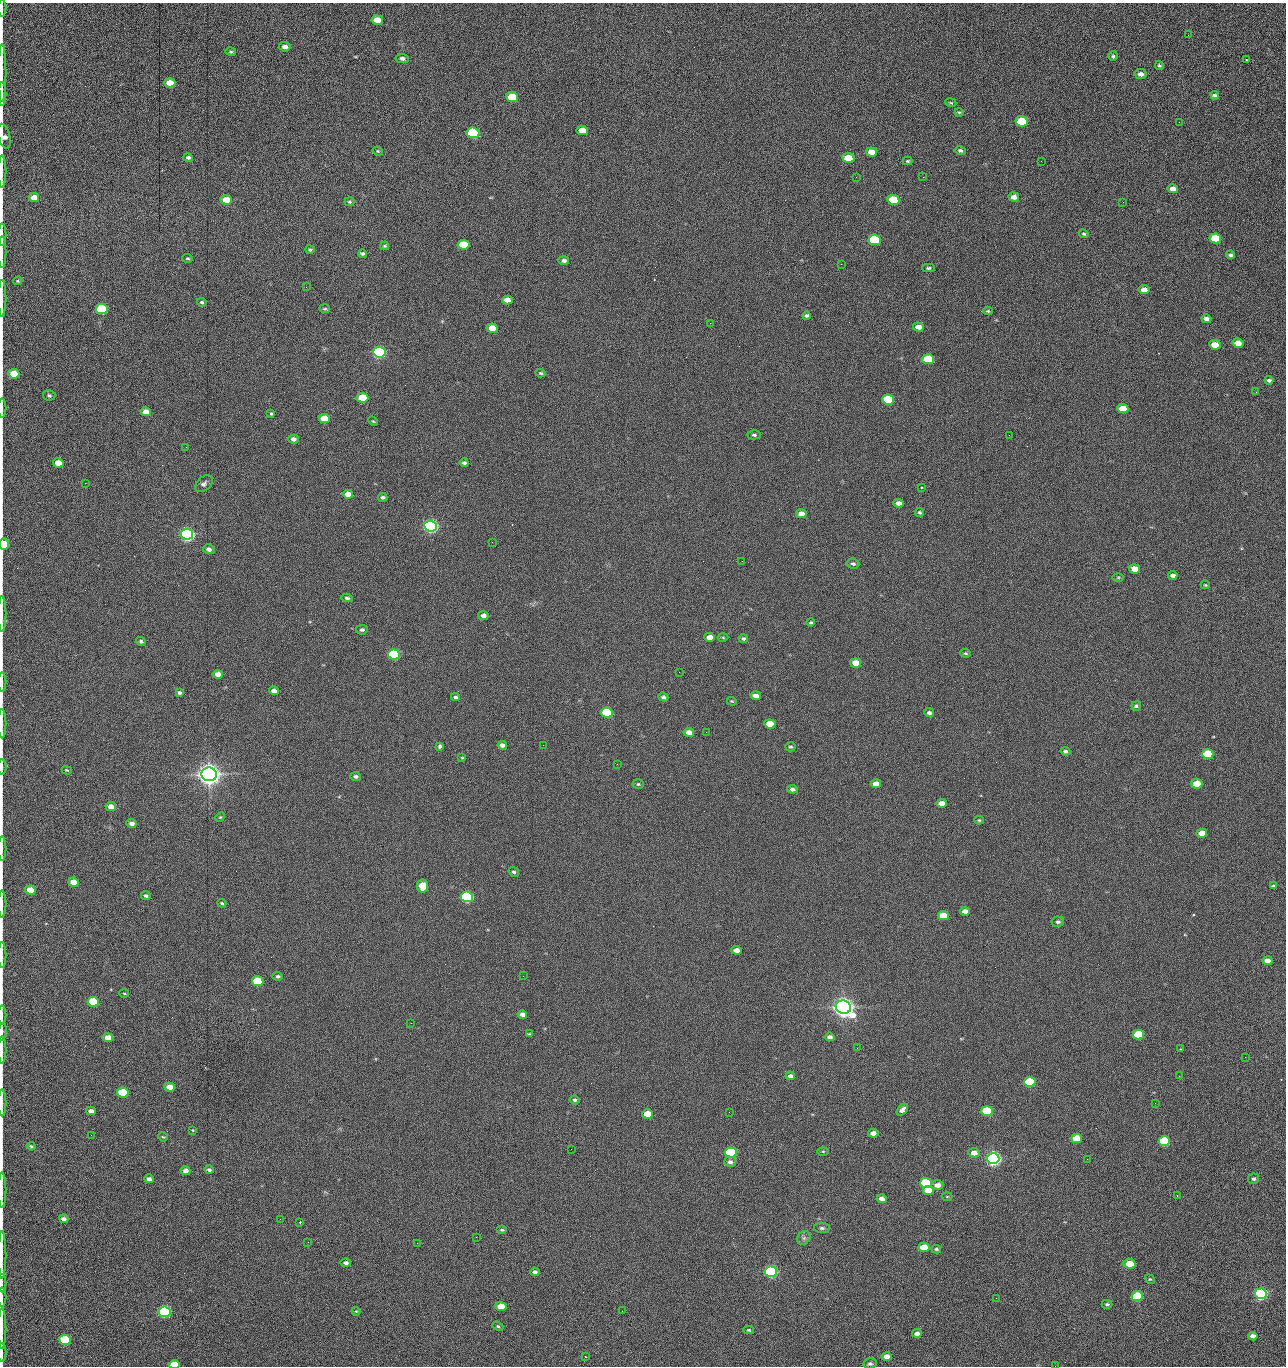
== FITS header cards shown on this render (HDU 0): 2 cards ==
NAXIS1  =                 1284 /fastest changing axis
NAXIS2  =                 1364 /next to fastest changing axis

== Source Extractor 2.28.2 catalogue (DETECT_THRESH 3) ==
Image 1284 x 1364 px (HDU 0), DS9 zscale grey, 1 PNG px = 1 image px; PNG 1288 x 1368 px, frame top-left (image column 1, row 1364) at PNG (2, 3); each listed source drawn as its Kron ellipse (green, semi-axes under 4 px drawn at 4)
Background 144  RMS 15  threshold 44.5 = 3 sigma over >= 5 px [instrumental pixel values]
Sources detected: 270; all 270 listed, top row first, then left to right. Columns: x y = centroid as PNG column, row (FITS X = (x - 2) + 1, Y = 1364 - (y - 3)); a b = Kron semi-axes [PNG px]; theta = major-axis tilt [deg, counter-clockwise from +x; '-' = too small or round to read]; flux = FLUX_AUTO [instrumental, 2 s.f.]
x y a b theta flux
2 8 8 2 90 1.2e+03
377 20 6 4 -9 1.3e+04
1188 35 2 2 - 7.0e+02
285 47 6 4 -6 5.2e+03
231 52 5 4 - 1.4e+03
1113 56 5 4 - 1.8e+03
402 58 7 4 -9 2.8e+03
1246 60 2 2 - 7.5e+02
1159 65 4 4 - 1.4e+03
2 73 29 2 90 5.1e+03
1141 74 6 5 - 4.7e+03
170 83 5 4 - 1.4e+04
2 94 12 2 90 2.1e+03
1215 95 4 3 - 1.9e+03
512 97 6 5 - 4.2e+04
951 102 5 3 - 9.5e+02
959 112 4 4 - 1.1e+03
1022 121 6 5 - 6.1e+04
1179 122 3 2 - 7.0e+02
582 131 6 4 -6 1.4e+04
473 133 6 5 - 1.6e+05
4 136 13 5 -75 6.2e+03
378 151 5 4 - 1.1e+03
960 151 5 4 - 2.0e+03
872 152 5 4 - 1.2e+04
188 158 5 4 - 2.2e+03
848 158 6 5 - 2.8e+04
907 161 5 3 - 1.4e+03
1041 161 2 2 - 1.2e+03
2 171 16 2 90 2.8e+03
856 177 2 2 - 1.6e+03
923 177 2 2 - 1.2e+04
1173 189 5 4 - 6.4e+03
34 197 5 4 - 1.0e+04
1014 197 5 5 - 5.9e+03
226 200 6 4 -3 2.0e+04
893 200 6 5 - 5.1e+04
350 202 5 4 - 1.4e+03
1123 202 2 2 - 4.6e+02
1084 234 5 4 - 1.4e+03
2 235 11 2 90 1.7e+03
1215 238 6 5 - 4.3e+04
875 240 6 5 - 1.0e+05
463 245 6 5 - 4.0e+04
385 246 4 3 - 1.2e+03
310 250 4 3 - 1.5e+03
2 252 16 2 90 2.7e+03
362 254 4 3 - 1.7e+03
1230 255 4 4 - 2.0e+03
188 258 5 4 - 1.2e+03
564 261 5 4 - 2.9e+03
841 264 2 2 - 1.8e+04
929 268 6 4 1 1.6e+03
18 281 4 3 - 1.1e+03
306 287 2 2 - 4.9e+02
1144 290 5 4 - 7.6e+03
2 298 18 2 90 3.2e+03
507 300 5 4 - 9.2e+03
202 302 4 4 - 1.8e+03
102 309 6 5 - 1.0e+05
325 309 5 3 - 1.2e+03
988 311 5 4 - 1.2e+03
807 316 4 3 - 1.9e+03
1206 319 5 4 - 3.9e+03
710 323 2 2 - 2.2e+03
918 327 5 4 - 7.4e+03
492 328 5 4 - 1.5e+04
1238 343 5 4 - 1.0e+04
1215 345 5 4 - 1.6e+04
379 352 6 5 - 3.0e+05
928 359 6 5 - 5.8e+04
541 373 5 4 - 1.3e+03
14 374 5 4 - 2.5e+04
1269 380 4 3 - 2.4e+03
1256 392 2 2 - 9.2e+02
49 395 6 5 - 1.9e+03
363 398 6 5 - 3.6e+04
888 399 6 5 - 5.9e+04
2 408 9 2 90 1.7e+03
1123 409 5 4 - 1.8e+04
146 412 5 4 - 8.5e+03
271 413 3 3 - 3.6e+03
324 419 5 4 - 2.9e+04
373 421 5 3 - 1.0e+03
754 435 7 4 -2 1.9e+03
1009 435 2 2 - 2.1e+03
293 439 5 4 - 3.7e+03
186 447 2 2 - 2.1e+03
58 463 5 4 - 1.2e+04
464 463 4 3 - 2.3e+03
85 483 2 2 - 6.8e+02
204 484 10 6 42 3.2e+03
921 487 3 2 - 9.2e+02
348 494 5 4 - 9.7e+03
383 497 4 3 - 2.3e+03
899 503 5 4 - 5.7e+03
920 512 5 4 - 1.7e+03
801 514 5 4 - 8.6e+03
430 526 6 5 - 5.0e+05
187 534 6 5 - 5.4e+05
492 542 2 2 - 1.7e+03
4 544 6 5 - 4.0e+04
209 549 6 4 -18 4.0e+03
742 561 2 2 - 4.1e+02
853 564 6 5 - 2.2e+03
1135 569 5 4 - 1.3e+04
1173 575 5 4 - 3.6e+03
1118 577 6 4 1 1.1e+03
1205 585 4 3 - 9.2e+02
347 598 5 4 - 2.2e+03
2 614 18 2 90 3.2e+03
483 616 5 4 - 4.2e+03
811 622 4 4 - 1.3e+03
362 630 6 5 - 2.3e+03
710 637 5 4 - 9.8e+03
723 637 5 3 - 9.7e+02
743 638 5 4 - 1.6e+03
141 641 5 4 - 1.8e+03
966 653 5 4 - 1.3e+03
394 654 6 5 - 1.6e+05
856 663 5 4 - 1.4e+04
679 672 3 2 - 1.8e+03
218 674 5 4 - 7.2e+03
2 682 9 2 90 1.7e+03
274 691 5 4 - 4.2e+03
179 693 4 3 - 1.9e+03
756 696 5 4 - 5.9e+03
456 697 4 4 - 2.3e+03
663 697 5 4 - 2.6e+03
732 701 5 3 - 1.1e+03
1136 706 5 4 - 1.8e+03
607 712 6 5 - 7.3e+04
929 713 5 4 - 2.6e+03
2 724 15 2 90 2.1e+03
770 724 5 4 - 2.7e+04
689 732 5 4 - 7.5e+03
706 732 2 2 - 4.4e+02
502 745 5 4 - 4.3e+03
543 745 2 2 - 2.0e+03
440 746 4 3 - 6.5e+03
790 747 5 4 - 1.7e+03
1065 751 5 4 - 2.0e+03
1208 754 6 5 - 7.6e+04
462 758 4 3 - 8.8e+02
617 764 2 2 - 2.2e+03
2 767 8 2 -90 1.1e+03
67 770 5 3 - 1.0e+03
209 774 7 6 - 1.7e+06
356 776 5 4 - 2.5e+03
638 784 5 4 - 1.5e+03
876 784 5 4 - 1.0e+04
1197 784 5 4 - 2.5e+04
792 789 5 4 - 3.1e+03
942 803 5 4 - 8.1e+03
111 807 5 4 - 6.7e+03
220 817 5 4 - 1.1e+03
979 820 5 4 - 1.4e+03
131 823 5 4 - 4.0e+03
1202 833 5 4 - 1.5e+04
2 849 12 2 90 1.9e+03
514 872 5 4 - 1.9e+03
73 882 5 4 - 1.2e+04
423 886 6 5 - 2.8e+04
1273 886 4 3 - 1.7e+03
30 890 5 4 - 1.6e+04
146 896 5 4 - 1.7e+03
467 897 6 5 - 2.4e+05
222 903 4 3 - 1.3e+03
2 904 13 2 90 2.2e+03
965 911 5 4 - 5.7e+03
943 916 5 4 - 1.9e+04
1058 922 6 5 - 2.2e+03
736 950 5 4 - 6.3e+03
2 955 13 2 90 2.2e+03
1267 961 5 4 - 7.7e+03
278 976 5 4 - 1.8e+03
523 976 2 2 - 1.3e+03
258 981 6 5 - 6.0e+04
124 993 5 3 - 9.7e+02
93 1002 6 5 - 7.6e+04
843 1007 8 6 -18 1.4e+06
522 1014 4 4 - 4.3e+03
2 1015 9 2 90 1.7e+03
411 1023 2 2 - 3.5e+03
2 1032 9 2 83 1.4e+03
529 1034 4 3 - 1.0e+03
1138 1034 5 5 - 4.8e+04
830 1037 5 4 - 3.6e+03
108 1038 5 4 - 1.0e+04
857 1048 2 2 - 8.8e+02
1180 1049 2 2 - 5.9e+02
2 1050 13 2 90 2.8e+03
1245 1057 2 2 - 1.2e+03
790 1076 4 4 - 3.4e+03
1179 1076 2 2 - 1.7e+03
1030 1082 6 5 - 8.8e+04
169 1087 5 4 - 1.2e+04
123 1093 6 5 - 6.5e+04
574 1100 5 4 - 1.9e+03
2 1103 13 2 90 2.3e+03
1155 1103 2 2 - 5.8e+02
902 1110 7 4 45 4.7e+03
91 1111 5 4 - 5.2e+03
987 1111 6 5 - 7.3e+04
729 1112 2 2 - 6.3e+02
647 1114 5 4 - 2.1e+04
193 1130 4 3 - 8.8e+02
873 1133 5 4 - 6.8e+03
91 1135 2 2 - 1.7e+03
163 1137 5 4 - 1.1e+03
1077 1139 5 4 - 3.2e+04
1164 1141 6 5 - 9.9e+04
31 1146 4 4 - 1.4e+03
571 1149 2 2 - 5.3e+02
823 1151 6 4 -1 1.1e+03
731 1152 6 5 - 1.5e+05
974 1153 5 4 - 7.3e+03
993 1159 6 5 - 6.3e+05
1087 1159 2 2 - 1.3e+03
730 1162 6 5 - 3.2e+03
209 1170 4 3 - 2.2e+03
186 1171 5 4 - 4.4e+03
149 1179 5 4 - 3.5e+03
1254 1179 5 5 - 2.1e+03
926 1183 6 5 - 1.5e+05
937 1185 6 4 2 6.3e+03
2 1190 18 2 90 3.1e+03
928 1190 5 4 - 1.6e+04
947 1196 5 3 - 8.2e+02
1177 1196 2 2 - 6.6e+02
882 1199 5 4 - 4.6e+03
64 1219 5 4 - 4.0e+03
280 1219 2 2 - 1.5e+03
300 1222 3 3 - 7.9e+02
822 1228 8 5 -1 2.3e+03
502 1230 5 4 - 1.3e+03
476 1237 2 2 - 4.7e+03
804 1238 7 6 - 2.6e+03
308 1242 2 2 - 1.3e+03
417 1243 2 2 - 3.6e+03
924 1247 5 4 - 1.9e+04
936 1249 5 3 - 1.4e+03
2 1255 23 2 90 4.3e+03
346 1263 5 4 - 2.7e+03
1130 1264 6 4 -10 2.7e+04
535 1272 5 4 - 2.9e+03
771 1272 6 5 - 3.1e+05
1150 1279 5 4 - 1.2e+03
2 1283 9 2 90 1.6e+03
1261 1294 6 5 - 3.6e+05
1137 1296 6 5 - 7.9e+04
2 1297 9 2 90 1.7e+03
996 1298 2 2 - 1.9e+03
1107 1304 5 4 - 1.7e+03
501 1306 5 4 - 1.8e+04
356 1311 4 4 - 7.8e+02
622 1311 2 2 - 5.0e+02
164 1312 6 5 - 2.4e+05
498 1326 6 4 -22 1.4e+03
2 1328 20 2 90 2.6e+03
749 1330 5 4 - 1.3e+03
917 1333 5 4 - 4.2e+03
1253 1336 5 4 - 5.3e+03
65 1340 6 5 - 9.3e+04
2 1352 9 2 90 1.7e+03
585 1356 3 2 - 9.9e+02
887 1356 5 4 - 6.7e+03
174 1364 5 4 - 2.8e+04
870 1364 7 5 11 2.1e+03
1055 1366 2 2 - 1.3e+03
At the frame edge (FLAGS 8, measured only in part): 30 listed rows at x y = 2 8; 2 73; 2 94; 4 136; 2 171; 2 235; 2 252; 2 298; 14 374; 2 408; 4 544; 2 614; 2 682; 2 724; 2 767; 2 849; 2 904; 2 955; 2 1015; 2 1032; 2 1050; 2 1103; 2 1190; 2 1255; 2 1283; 2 1297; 2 1328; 2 1352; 174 1364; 1055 1366

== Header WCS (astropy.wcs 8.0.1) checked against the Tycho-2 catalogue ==
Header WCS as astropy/WCSLIB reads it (CRVAL/CRPIX/CD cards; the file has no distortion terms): RA---TAN/DEC--TAN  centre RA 15:41:41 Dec +51:59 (235.42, +51.98 deg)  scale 1.26 arcsec/px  FOV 26.9' x 28.5'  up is +92 deg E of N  parity flipped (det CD > 0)
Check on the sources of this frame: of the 60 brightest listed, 10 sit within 2.0 arcsec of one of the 12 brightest Tycho-2 stars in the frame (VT <= 12.29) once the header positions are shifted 0.71 arcsec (0.34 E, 0.62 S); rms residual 1.09 arcsec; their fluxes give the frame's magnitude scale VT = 25.21 - 2.5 log10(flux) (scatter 0.23 mag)
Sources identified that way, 10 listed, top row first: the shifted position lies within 2.0 arcsec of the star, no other Tycho-2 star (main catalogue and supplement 1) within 4.0 arcsec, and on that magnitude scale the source's flux lands within +1.5 / -3 mag of the star's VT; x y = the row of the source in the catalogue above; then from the Tycho-2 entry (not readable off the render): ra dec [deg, ICRS J2000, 3 dp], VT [Tycho-2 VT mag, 2 dp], TYC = Tycho-2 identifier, HIP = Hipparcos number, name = IAU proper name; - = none
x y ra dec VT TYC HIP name
379 352 235.614 +52.064 11.61 3489-1132-1 - -
430 526 235.514 +52.049 11.19 3489-1407-1 - -
187 534 235.515 +52.133 11.12 3489-1380-1 - -
209 774 235.378 +52.130 9.31 3489-1322-1 76850 -
467 897 235.303 +52.042 11.52 3489-958-1 - -
843 1007 235.232 +51.912 9.59 3489-824-1 - -
993 1159 235.143 +51.862 10.97 3489-1016-1 - -
926 1183 235.131 +51.886 12.29 3489-908-1 - -
771 1272 235.084 +51.941 11.45 3489-1346-1 - -
164 1312 235.075 +52.152 11.74 3489-912-1 - -